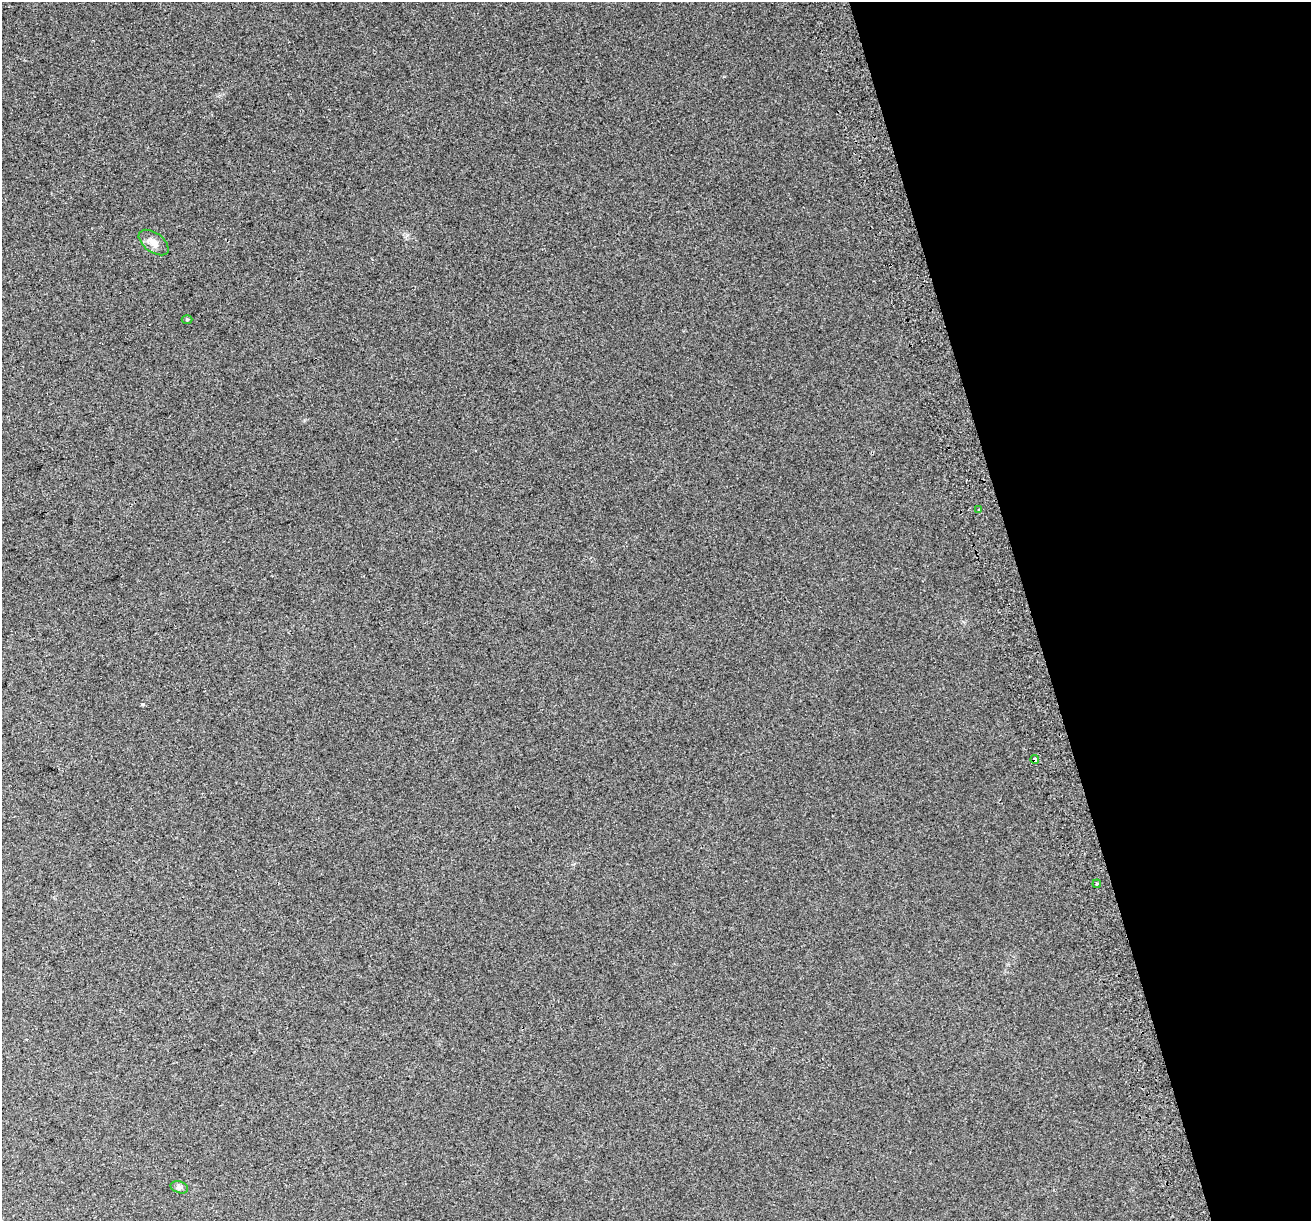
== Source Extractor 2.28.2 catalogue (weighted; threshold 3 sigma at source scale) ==
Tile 12 of 4 x 4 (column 4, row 3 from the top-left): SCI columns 3967-5275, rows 1338-2556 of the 5314 x 5062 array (HDU 1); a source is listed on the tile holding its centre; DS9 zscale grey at full resolution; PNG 1313 x 1223 px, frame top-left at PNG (2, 2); each listed source drawn as its Kron ellipse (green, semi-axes under 4 px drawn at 4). Shown black and unused: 21% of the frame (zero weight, under 2 of 3 exposures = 2% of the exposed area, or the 3 px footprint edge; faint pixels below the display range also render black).
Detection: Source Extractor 2.28.2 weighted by HDU 2 'WHT'; one run over the whole footprint, this tile lists its part. Background 0.038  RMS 0.012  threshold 0.054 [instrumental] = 3 sigma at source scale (4.5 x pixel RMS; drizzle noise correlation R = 1.50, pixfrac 1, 0.0396/0.0396 arcsec/px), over >= 5 px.
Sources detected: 6; all 6 listed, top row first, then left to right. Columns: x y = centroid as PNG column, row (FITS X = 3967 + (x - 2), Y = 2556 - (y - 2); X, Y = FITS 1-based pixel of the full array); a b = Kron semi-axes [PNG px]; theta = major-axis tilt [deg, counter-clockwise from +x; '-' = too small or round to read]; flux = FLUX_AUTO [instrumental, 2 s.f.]
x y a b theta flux
154 243 17 9 -36 9.2
187 319 5 3 - 1.1
979 510 3 3 - 2.1
1035 760 4 4 - 3.6
1097 884 4 3 - 1.6
179 1187 9 5 -17 3
Overlapping masked pixels (flux is a lower limit): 1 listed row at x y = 1035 760